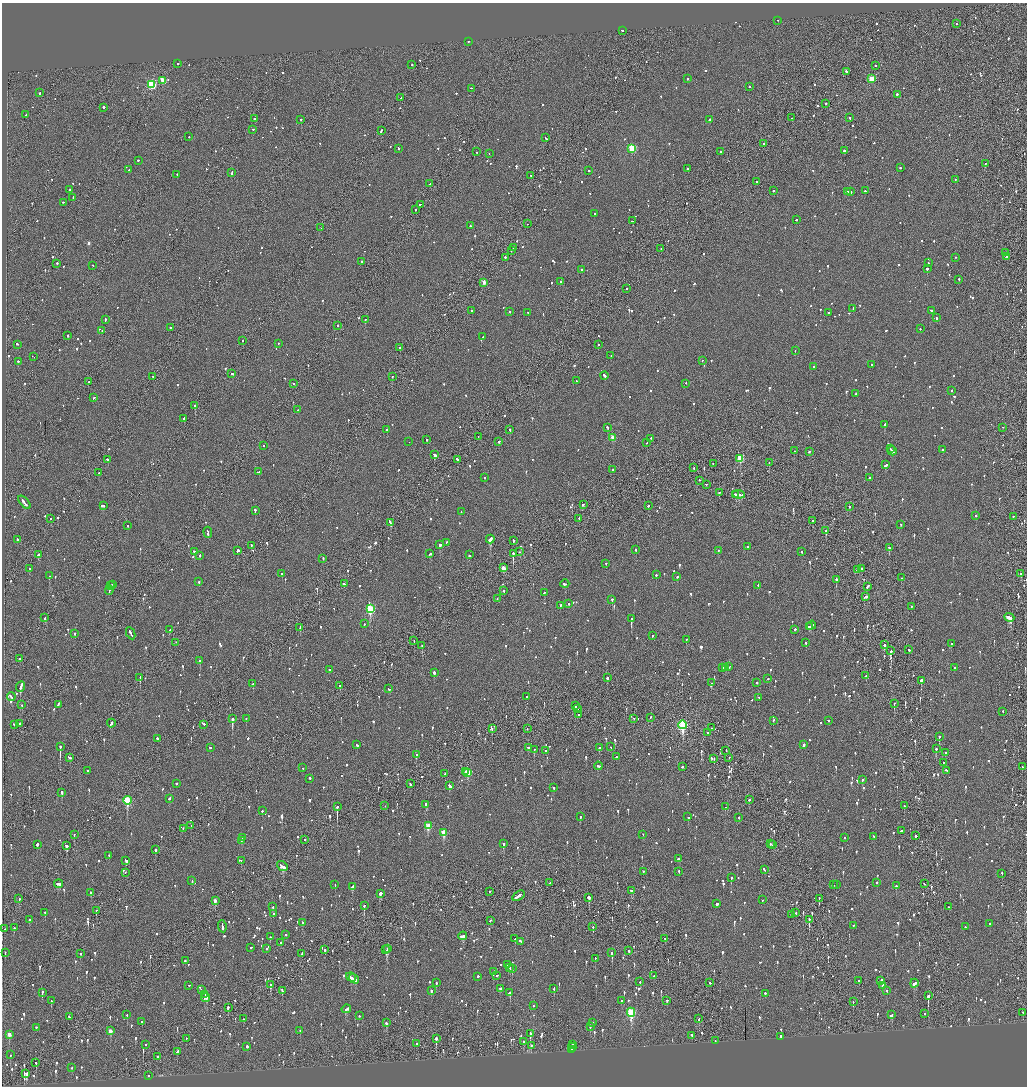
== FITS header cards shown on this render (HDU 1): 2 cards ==
NAXIS1  =                 2050
NAXIS2  =                 2168

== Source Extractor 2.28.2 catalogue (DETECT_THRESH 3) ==
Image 2050 x 2168 px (HDU 1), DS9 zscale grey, zoomed out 1/2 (1 PNG px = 2 x 2 image px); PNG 1029 x 1088 px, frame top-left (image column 2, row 2168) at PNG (2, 3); each listed source drawn as its Kron ellipse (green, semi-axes under 4 px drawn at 4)
Background -0.0818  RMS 0.066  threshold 0.198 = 3 sigma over >= 5 px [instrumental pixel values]
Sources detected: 1600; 59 cannot appear on this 1/2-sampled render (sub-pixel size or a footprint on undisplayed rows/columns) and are neither listed nor drawn; of the other 1541, the 500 brightest by FLUX_AUTO listed and drawn (1041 fainter detections omitted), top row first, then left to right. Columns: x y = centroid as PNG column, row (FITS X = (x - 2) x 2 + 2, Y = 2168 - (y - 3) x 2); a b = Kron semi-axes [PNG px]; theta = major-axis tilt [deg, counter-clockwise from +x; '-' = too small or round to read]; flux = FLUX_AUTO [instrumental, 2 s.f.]
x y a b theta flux
778 21 2 1 - 59
956 24 2 2 - 140
622 31 2 2 - 640
468 42 2 2 - 77
178 64 2 2 - 240
412 65 2 2 - 67
876 66 2 1 - 200
846 72 3 2 - 240
687 79 2 2 - 140
871 79 3 3 - 410
163 81 3 3 - 300
152 85 3 3 - 1300
750 87 2 2 - 82
471 89 2 2 - 72
39 93 2 2 - 98
897 95 2 2 - 380
401 98 2 2 - 220
826 104 2 2 - 62
104 108 2 1 - 570
26 115 2 2 - 71
792 118 2 1 - 98
850 118 2 2 - 100
254 119 2 2 - 130
301 120 2 2 - 85
709 120 2 2 - 99
253 130 2 2 - 110
381 131 3 1 - 150
189 137 2 1 - 71
546 138 3 2 - 120
763 144 2 2 - 92
398 149 2 2 - 98
632 149 3 3 - 900
844 151 2 2 - 200
476 152 2 2 - 82
720 152 2 2 - 63
489 154 2 2 - 60
138 161 2 2 - 78
985 164 2 2 - 68
900 168 2 2 - 87
687 169 2 2 - 120
129 170 2 2 - 76
589 171 2 2 - 140
232 173 4 2 - 110
177 175 2 2 - 61
531 176 2 2 - 150
955 180 2 2 - 68
757 182 2 2 - 65
429 184 2 1 - 180
70 190 2 2 - 77
773 191 2 2 - 78
865 191 2 2 - 130
847 192 4 2 - 190
850 192 2 2 - 140
73 198 3 2 - 200
63 203 2 1 - 89
420 205 2 1 - 99
415 210 2 1 - 270
594 214 2 2 - 85
796 220 2 2 - 64
633 221 3 2 - 69
527 224 2 1 - 120
470 226 2 2 - 130
321 228 2 2 - 59
514 248 2 2 - 68
661 249 2 1 - 57
511 251 2 2 - 100
1006 253 2 2 - 75
1007 257 3 2 - 450
505 258 2 2 - 170
955 258 2 2 - 61
362 262 2 2 - 67
928 263 2 2 - 60
57 264 2 2 - 280
93 266 2 1 - 65
927 269 2 2 - 450
582 270 2 2 - 120
959 280 2 2 - 100
560 282 2 2 - 85
484 283 2 2 - 120
626 289 2 1 - 110
853 309 2 2 - 72
471 311 2 2 - 60
931 311 3 2 - 76
510 312 2 2 - 110
528 313 2 2 - 63
828 313 2 2 - 150
936 318 3 2 - 110
105 320 3 2 - 120
365 320 2 2 - 69
337 326 2 1 - 120
170 328 2 2 - 90
920 329 2 2 - 80
102 331 2 2 - 60
68 336 2 2 - 88
483 337 2 1 - 93
242 341 2 2 - 150
278 344 2 2 - 87
17 345 2 2 - 300
598 345 2 2 - 61
400 348 2 2 - 63
795 351 2 2 - 57
611 356 2 2 - 65
34 357 3 1 - 210
702 361 2 2 - 82
18 362 2 2 - 92
872 365 2 2 - 88
814 367 2 1 - 150
232 374 2 2 - 79
604 376 4 2 - 180
153 377 2 1 - 74
392 377 2 2 - 66
576 381 2 2 - 62
89 382 2 2 - 94
293 384 2 2 - 190
686 384 2 2 - 60
952 391 2 2 - 65
856 394 2 2 - 76
94 398 3 2 - 170
195 406 2 2 - 320
297 410 2 2 - 110
184 419 3 2 - 160
885 425 2 2 - 400
607 428 3 2 - 110
1002 428 2 1 - 140
387 430 2 2 - 65
510 430 2 2 - 110
478 437 2 1 - 66
613 438 3 2 - 270
651 439 2 2 - 58
427 440 2 2 - 280
409 442 2 1 - 62
499 442 2 2 - 150
647 443 2 2 - 73
263 446 2 1 - 140
890 449 2 1 - 66
942 450 2 2 - 130
794 451 2 2 - 82
892 451 4 2 - 180
809 452 2 2 - 68
435 455 3 2 - 270
740 459 3 3 - 560
107 460 2 2 - 61
457 460 3 2 - 450
769 463 2 1 - 110
713 464 2 1 - 60
886 465 3 2 - 190
694 468 2 1 - 100
613 470 2 2 - 57
259 472 3 2 - 170
99 473 2 2 - 58
484 478 2 2 - 60
869 478 2 2 - 130
699 481 2 2 - 59
706 485 2 2 - 67
719 493 2 2 - 64
736 495 4 2 - 240
738 495 6 2 -7 320
24 503 8 2 -50 260
583 505 3 2 - 100
103 506 3 2 - 190
648 506 2 2 - 66
849 507 2 2 - 130
255 511 3 2 - 230
461 512 2 1 - 60
976 516 2 2 - 85
1013 517 2 2 - 140
50 519 2 1 - 62
579 519 2 1 - 73
813 521 2 2 - 64
390 523 4 2 - 170
901 525 2 2 - 180
127 526 2 2 - 62
826 531 2 2 - 150
208 533 5 2 - 200
17 540 2 2 - 110
490 540 4 2 - 1700
513 541 2 2 - 200
446 543 2 2 - 66
439 545 3 2 - 590
251 546 2 2 - 240
747 547 2 2 - 87
889 548 2 2 - 97
635 550 2 2 - 70
237 551 2 2 - 1300
718 551 2 2 - 96
194 552 2 2 - 160
519 552 2 2 - 65
802 552 2 2 - 81
430 554 3 2 - 110
513 554 2 1 - 510
39 555 4 2 - 220
469 555 2 2 - 490
200 556 2 2 - 83
323 559 2 2 - 92
606 564 2 2 - 76
503 568 3 2 - 200
30 569 2 2 - 81
862 569 3 2 - 210
857 570 4 1 - 180
282 574 2 2 - 190
1021 574 3 2 - 110
656 575 2 2 - 81
49 576 2 2 - 93
677 577 2 2 - 110
901 578 2 2 - 81
836 580 2 2 - 190
199 582 2 2 - 96
344 584 2 2 - 64
565 584 4 2 - 200
112 585 2 2 - 200
110 586 2 2 - 110
758 586 2 2 - 58
867 587 4 2 - 210
109 591 5 2 - 160
504 591 2 2 - 89
544 593 2 2 - 120
865 597 4 2 - 140
497 599 2 1 - 66
612 600 2 2 - 140
569 604 2 2 - 60
560 606 2 2 - 190
912 607 2 2 - 160
370 609 4 3 - 1200
45 618 2 1 - 62
1009 618 5 2 - 880
631 619 3 2 - 600
364 624 2 2 - 67
811 626 5 2 - 180
809 627 3 2 - 100
300 628 2 1 - 60
169 630 2 2 - 90
795 630 2 2 - 100
75 634 2 2 - 120
131 634 6 2 -63 310
652 636 2 2 - 58
686 640 2 2 - 110
414 641 2 1 - 77
176 643 2 1 - 87
806 643 2 2 - 67
951 644 2 2 - 64
884 645 2 2 - 200
422 646 2 1 - 440
909 650 2 2 - 62
891 651 3 2 - 850
20 659 2 2 - 90
200 661 2 2 - 180
729 667 3 1 - 120
723 668 3 2 - 120
726 668 3 2 - 110
954 668 2 2 - 59
329 670 2 2 - 140
434 673 2 2 - 320
866 676 2 2 - 91
140 678 4 1 - 180
607 678 2 2 - 180
768 679 2 2 - 64
921 681 2 2 - 370
711 683 2 2 - 73
757 683 2 2 - 110
253 684 3 2 - 75
339 686 2 2 - 74
21 687 5 2 - 580
388 689 3 2 - 100
11 697 4 2 - 200
527 697 2 1 - 120
759 698 2 1 - 70
894 704 3 1 - 210
22 705 2 2 - 350
58 705 3 2 - 130
575 706 2 2 - 270
577 709 2 2 - 60
1003 712 2 2 - 70
578 715 2 2 - 180
651 718 2 1 - 67
232 719 3 2 - 1700
246 719 2 2 - 63
634 719 2 1 - 130
773 720 3 2 - 88
828 721 2 2 - 190
20 724 2 2 - 76
111 724 4 2 - 150
14 725 3 2 - 84
204 725 3 2 - 190
683 725 4 3 - 1700
711 728 2 1 - 150
492 729 2 1 - 76
527 729 2 1 - 64
707 733 2 1 - 67
939 737 2 2 - 140
157 739 2 2 - 180
357 745 3 2 - 66
804 745 3 2 - 210
60 747 2 2 - 1800
611 747 2 2 - 62
210 748 2 2 - 70
528 748 2 2 - 120
599 748 3 2 - 79
936 749 2 2 - 140
534 750 2 2 - 98
546 751 2 2 - 88
726 751 3 1 - 98
945 753 2 2 - 60
416 755 3 2 - 120
616 757 2 2 - 70
69 758 4 2 - 150
729 758 2 2 - 61
714 759 2 1 - 68
943 763 2 2 - 230
598 766 4 2 - 290
682 767 2 2 - 140
1022 767 2 2 - 74
302 768 2 2 - 64
88 771 2 2 - 67
946 771 2 2 - 75
465 772 2 2 - 70
468 773 3 3 - 330
445 774 2 1 - 88
310 779 2 2 - 130
862 780 2 2 - 78
176 784 2 2 - 350
410 784 3 2 - 57
450 786 4 2 - 310
554 788 2 2 - 170
62 793 2 2 - 180
169 799 2 2 - 240
749 800 2 2 - 82
127 801 4 3 - 880
426 805 3 3 - 320
385 806 2 1 - 190
904 806 2 2 - 120
337 807 3 1 - 760
725 807 2 1 - 170
262 811 2 2 - 98
580 817 2 2 - 59
688 817 2 2 - 68
739 818 2 2 - 110
191 826 2 1 - 110
428 826 3 3 - 300
183 829 2 2 - 62
902 831 3 2 - 96
444 833 3 3 - 390
74 835 2 2 - 76
643 835 2 1 - 64
916 836 2 2 - 96
874 837 2 2 - 250
242 838 2 2 - 59
845 838 2 2 - 100
305 840 2 1 - 160
241 841 2 2 - 110
503 844 2 2 - 270
770 844 2 2 - 71
37 845 3 2 - 110
773 845 2 2 - 120
66 846 3 2 - 270
155 850 3 2 - 63
109 856 2 2 - 66
679 859 4 2 - 190
126 861 4 2 - 150
241 861 2 1 - 290
282 867 6 2 -40 310
764 870 3 2 - 68
643 872 2 2 - 93
679 872 3 2 - 92
125 873 2 2 - 73
1002 874 2 2 - 77
731 878 3 2 - 210
192 881 2 2 - 76
550 883 2 2 - 59
876 883 2 2 - 87
59 884 4 2 - 170
924 884 2 2 - 70
335 885 2 2 - 100
834 885 2 1 - 85
836 885 3 2 - 65
896 886 2 2 - 74
352 887 4 2 - 130
632 891 3 2 - 110
489 892 2 1 - 75
91 893 2 2 - 59
380 894 3 2 - 480
519 896 7 2 32 470
589 898 3 3 - 200
19 899 2 2 - 250
819 899 2 1 - 69
762 900 2 2 - 59
215 901 3 2 - 90
717 904 2 2 - 1700
364 906 2 2 - 250
273 907 2 2 - 270
949 907 2 2 - 100
96 911 3 1 - 130
45 913 2 2 - 160
796 913 2 2 - 93
273 914 2 2 - 85
791 915 3 2 - 90
29 920 2 2 - 460
809 920 3 1 - 210
490 921 2 2 - 150
302 923 3 2 - 75
990 924 2 1 - 120
853 926 2 2 - 100
222 927 6 2 -82 280
593 927 2 1 - 110
965 927 2 1 - 86
14 928 2 2 - 84
5 929 2 2 - 100
286 935 2 2 - 67
463 936 4 2 - 240
270 937 2 2 - 58
515 939 2 1 - 77
665 939 2 1 - 70
521 942 3 2 - 110
281 943 2 2 - 84
251 948 3 2 - 92
266 949 2 2 - 110
387 949 3 2 - 270
325 950 2 2 - 130
386 950 2 1 - 170
629 951 2 2 - 100
5 953 2 2 - 71
612 953 3 2 - 270
81 954 2 2 - 64
302 954 2 2 - 98
595 959 3 1 - 94
185 961 2 2 - 92
507 965 2 2 - 61
510 968 2 2 - 130
512 969 3 2 - 110
493 972 3 2 - 220
497 976 2 2 - 80
654 976 2 2 - 84
351 977 5 2 - 440
478 977 2 2 - 94
354 979 5 2 - 650
859 981 2 1 - 76
881 981 4 2 - 180
640 982 2 2 - 61
436 983 2 2 - 73
710 983 2 2 - 75
914 984 4 2 - 150
271 985 3 2 - 340
189 986 2 1 - 66
883 986 3 3 - 90
500 989 3 2 - 180
554 989 3 2 - 93
201 990 3 2 - 81
282 991 3 2 - 110
431 991 3 2 - 100
887 991 2 1 - 75
42 993 3 2 - 110
510 993 3 2 - 170
765 994 2 2 - 100
205 995 2 2 - 70
928 996 4 2 - 640
206 998 4 2 - 290
51 1001 2 2 - 110
621 1001 2 2 - 120
667 1001 3 2 - 89
853 1002 2 2 - 63
533 1006 2 2 - 75
228 1008 2 2 - 360
346 1009 5 2 - 130
631 1013 4 3 - 1100
1023 1013 2 1 - 120
924 1014 2 2 - 64
127 1015 3 2 - 66
891 1015 4 2 - 120
359 1016 2 2 - 70
69 1017 2 2 - 93
243 1019 2 2 - 180
699 1019 3 2 - 64
142 1022 2 2 - 61
386 1023 2 2 - 87
593 1023 2 2 - 68
590 1027 4 2 - 180
36 1028 2 2 - 130
110 1031 3 2 - 150
300 1031 2 2 - 89
530 1034 2 2 - 400
9 1035 3 2 - 140
692 1036 3 2 - 69
781 1037 2 2 - 190
186 1039 2 1 - 74
436 1039 3 2 - 800
715 1041 2 1 - 82
523 1042 2 2 - 210
417 1044 2 2 - 320
146 1045 2 2 - 98
572 1045 2 2 - 110
531 1046 2 2 - 120
247 1047 2 2 - 120
572 1048 4 2 - 200
572 1050 2 1 - 120
177 1052 3 2 - 250
10 1055 2 2 - 60
157 1057 2 2 - 180
36 1063 2 1 - 94
72 1068 2 2 - 160
26 1074 4 3 - 280
148 1076 2 2 - 84
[1041 fainter detections neither listed nor drawn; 59 sub-pixel or undisplayed-footprint detections neither listed nor drawn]